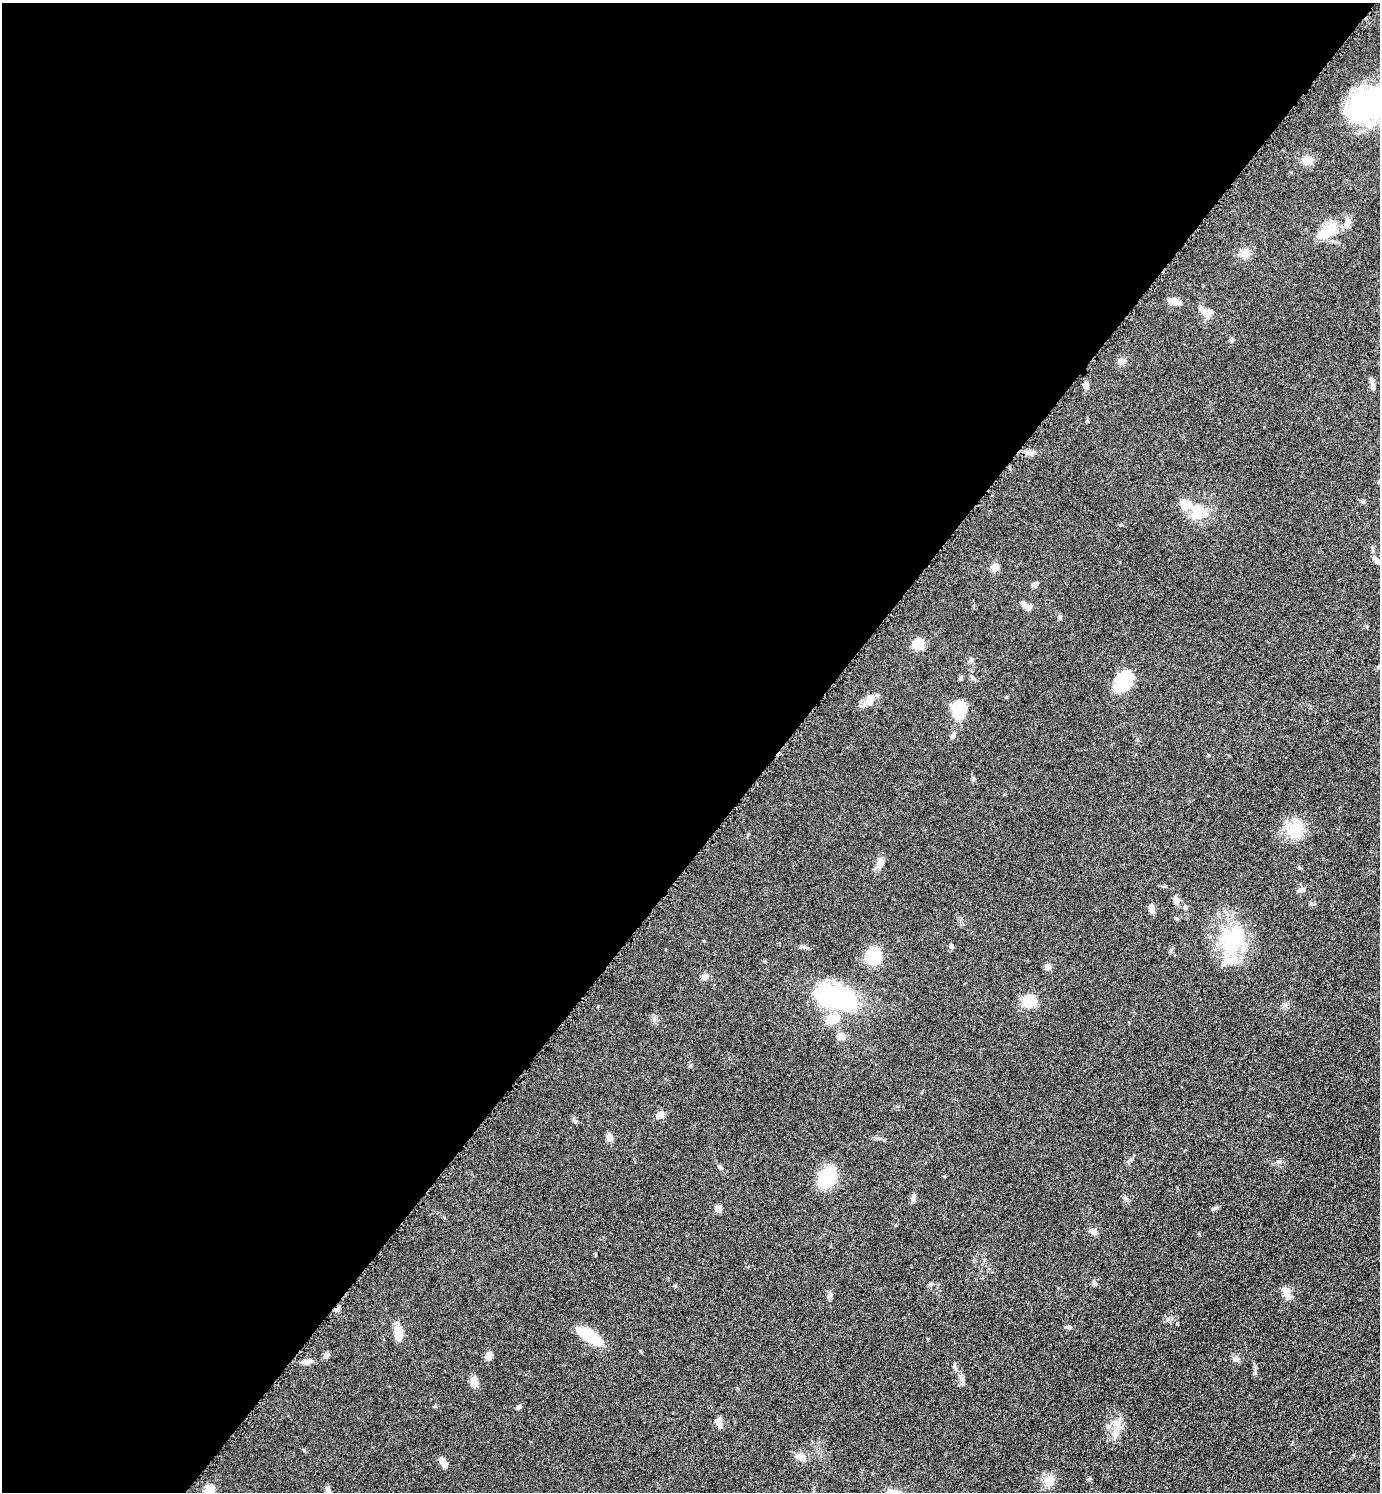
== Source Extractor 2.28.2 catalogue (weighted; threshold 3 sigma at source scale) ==
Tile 5 of 4 x 4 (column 1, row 2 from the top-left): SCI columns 162-1539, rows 2987-4476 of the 5975 x 5973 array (HDU 1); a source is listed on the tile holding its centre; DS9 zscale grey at full resolution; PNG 1382 x 1494 px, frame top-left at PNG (2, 3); no overlay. Shown black and unused: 57% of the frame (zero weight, under 4 of 8 exposures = <1% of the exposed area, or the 3 px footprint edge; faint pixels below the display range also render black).
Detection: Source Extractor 2.28.2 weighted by HDU 2 'WHT'; one run over the whole footprint, this tile lists its part. Background 0.0485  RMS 0.004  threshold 0.0165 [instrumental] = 3 sigma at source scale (4.09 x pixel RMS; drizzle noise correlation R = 1.36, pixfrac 0.8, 0.05/0.05 arcsec/px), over >= 5 px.
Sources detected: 75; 2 inside a brighter object's white glare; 1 cosmic-ray / hot-pixel residue — not listed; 6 inside a brighter listed object's ellipse — not listed separately; the other 66 listed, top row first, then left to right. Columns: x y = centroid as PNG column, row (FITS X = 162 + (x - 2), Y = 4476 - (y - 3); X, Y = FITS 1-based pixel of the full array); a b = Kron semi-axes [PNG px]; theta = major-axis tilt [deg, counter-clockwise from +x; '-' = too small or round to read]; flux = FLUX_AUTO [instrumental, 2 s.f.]
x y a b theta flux
1365 105 38 35 10 51
1307 161 12 10 -11 3.8
1327 232 31 12 33 12
1245 253 12 11 - 3
1174 301 13 6 -13 3.5
1204 312 17 7 -49 2.7
1232 340 5 5 - 0.6
1086 385 8 6 87 1.9
1373 386 11 6 -74 1.5
1030 453 9 6 -13 1.3
1363 501 5 5 - 0.54
1197 514 26 15 31 7.6
1376 560 14 5 -45 1.5
995 567 8 7 - 3.1
1035 584 6 6 - 1.3
1028 607 7 7 - 1.5
1060 617 7 5 -90 0.7
918 644 5 5 - 22
970 660 8 5 28 0.8
960 678 6 5 - 0.66
1123 681 19 12 48 24
869 699 16 10 79 3.1
959 710 17 11 -85 16
953 735 8 6 61 1.1
1295 830 26 20 83 9.3
880 863 16 8 68 2.5
1299 867 5 4 - 0.45
1303 889 9 6 14 1.1
1176 900 11 7 -64 1.8
1185 907 6 5 - 0.8
1151 908 8 6 -86 2.4
1232 939 36 25 40 25
951 946 7 5 -83 0.77
873 956 11 10 - 22
1047 967 8 7 - 1.5
705 976 9 7 8 1.3
837 998 45 23 -15 47
1029 1001 14 12 -6 8.1
841 1036 10 9 - 2.2
660 1115 7 6 - 3.3
575 1121 7 4 -70 0.6
609 1137 8 7 - 2.1
720 1167 9 5 -45 0.83
827 1178 18 13 55 22
913 1196 12 5 85 1
718 1208 7 7 - 1.8
1213 1209 6 4 20 0.57
1093 1231 7 7 - 1.8
1287 1292 17 9 -70 2.9
830 1296 9 5 89 1
1069 1327 9 4 -2 0.74
398 1333 15 8 -82 5
590 1336 27 10 -31 16
326 1355 7 6 - 1.4
489 1356 8 6 71 2.6
1235 1359 9 7 -25 1.2
307 1361 13 6 7 1.8
474 1382 12 8 -77 3
518 1407 5 5 - 0.93
719 1422 13 8 -72 2.3
1117 1423 13 12 - 4.1
800 1457 14 9 -21 2.6
443 1463 12 6 -54 2.2
1049 1480 17 12 76 4.2
209 1489 5 5 - 15
328 1491 10 6 -60 1.2
Isophote crosses this tile's border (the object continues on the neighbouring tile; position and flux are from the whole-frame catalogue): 4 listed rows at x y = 1365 105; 1376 560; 209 1489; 328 1491
Unlisted compact peaks at least as high as the median listed source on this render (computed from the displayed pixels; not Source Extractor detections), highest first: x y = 1094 1284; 1176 918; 435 1406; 804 947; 961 1378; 954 1367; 690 1065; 654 1019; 1279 1161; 973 780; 1123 362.